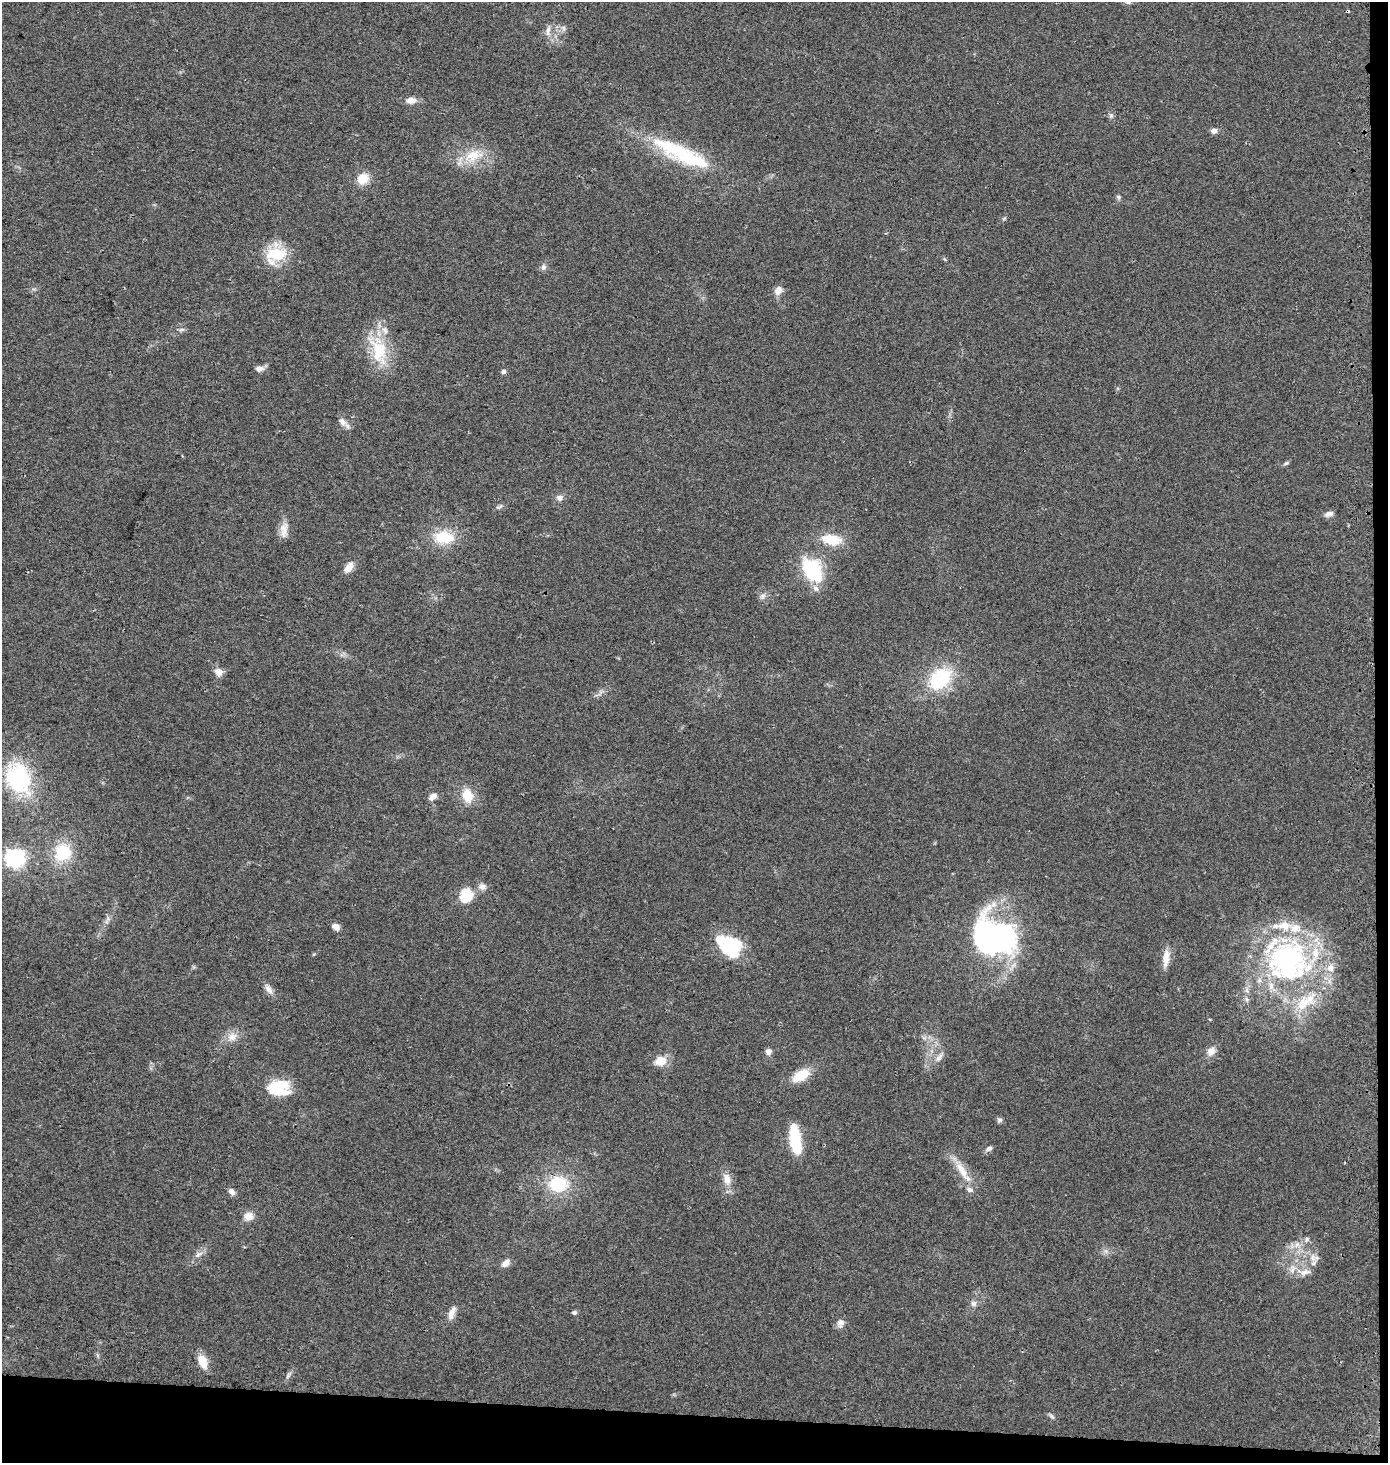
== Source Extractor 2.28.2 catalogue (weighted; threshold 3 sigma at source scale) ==
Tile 9 of 3 x 3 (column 3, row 3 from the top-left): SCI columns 3034-4419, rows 11-1471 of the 4700 x 4392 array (HDU 1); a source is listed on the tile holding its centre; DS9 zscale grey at full resolution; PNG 1390 x 1465 px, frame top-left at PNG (2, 2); no overlay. Shown black and unused: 4% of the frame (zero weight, under 2 of 3 exposures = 2% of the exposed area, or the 3 px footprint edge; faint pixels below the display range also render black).
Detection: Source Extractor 2.28.2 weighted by HDU 2 'WHT'; one run over the whole footprint, this tile lists its part. Background 0.0544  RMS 0.0081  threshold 0.0365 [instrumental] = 3 sigma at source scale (4.5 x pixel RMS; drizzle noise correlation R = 1.50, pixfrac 1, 0.0396/0.0396 arcsec/px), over >= 5 px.
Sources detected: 86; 4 inside a brighter object's white glare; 1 cosmic-ray / hot-pixel residue — not listed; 10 inside a brighter listed object's ellipse — not listed separately; the other 71 listed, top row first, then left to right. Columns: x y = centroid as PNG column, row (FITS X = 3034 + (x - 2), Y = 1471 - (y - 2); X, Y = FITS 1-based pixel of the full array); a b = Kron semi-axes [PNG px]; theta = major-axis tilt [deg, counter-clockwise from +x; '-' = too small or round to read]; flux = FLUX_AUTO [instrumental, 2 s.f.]
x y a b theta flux
563 28 7 5 -62 2.2
548 31 17 6 83 4.5
411 100 12 8 5 6.3
1111 115 8 6 89 2.1
1214 131 8 7 - 3.6
675 149 65 19 -20 64
473 156 30 16 19 24
363 179 13 11 44 14
1118 197 7 5 -47 1.6
1004 218 6 4 20 1.1
276 254 23 19 36 35
543 267 9 7 90 2.8
778 291 12 9 61 5.8
182 330 8 4 9 1.8
379 350 48 19 -60 37
259 369 8 6 -3 5.2
503 372 6 5 - 2.1
342 422 14 9 -43 5.2
1286 463 7 5 29 1.5
560 498 9 8 - 3.5
500 506 12 4 22 2
1329 514 11 7 15 3.4
284 530 23 10 87 8.2
443 537 24 15 -2 28
831 540 21 11 -10 24
349 567 14 8 54 7.9
812 570 28 18 -58 57
763 596 9 7 38 2.9
219 672 9 8 - 6.9
940 679 25 19 43 56
19 778 37 27 -69 86
467 795 16 12 -77 16
433 797 10 7 40 5.2
63 853 19 18 - 35
15 858 7 7 - 340
482 887 10 9 - 4.6
466 896 11 10 - 31
336 927 7 6 - 6
994 938 54 41 -29 190
730 950 25 22 25 38
1166 958 22 8 83 9.3
1288 960 66 52 33 190
269 989 15 7 -56 5.1
232 1037 14 11 18 8.2
768 1051 8 7 - 3.6
1211 1051 13 10 60 6.4
939 1058 15 7 53 5.1
660 1061 15 12 9 12
801 1075 20 11 31 19
279 1087 23 17 -3 34
999 1120 8 5 63 1.8
795 1140 28 9 -81 44
989 1149 10 5 34 2.8
962 1170 33 10 -59 16
727 1179 17 10 -73 8.9
558 1184 21 17 2 39
232 1192 9 6 -47 3.8
248 1216 11 9 16 7.7
1307 1239 8 6 65 2.1
1297 1245 11 7 45 5.6
199 1254 12 6 37 4
1313 1257 14 7 -82 6.1
506 1263 11 7 42 5
1304 1272 22 9 0 8.8
973 1304 8 8 - 3.2
574 1312 6 5 - 1.9
452 1313 20 7 67 6.4
840 1323 11 9 78 4.9
203 1361 17 10 -69 12
288 1376 10 4 56 2.1
1051 1416 10 5 -44 1.9